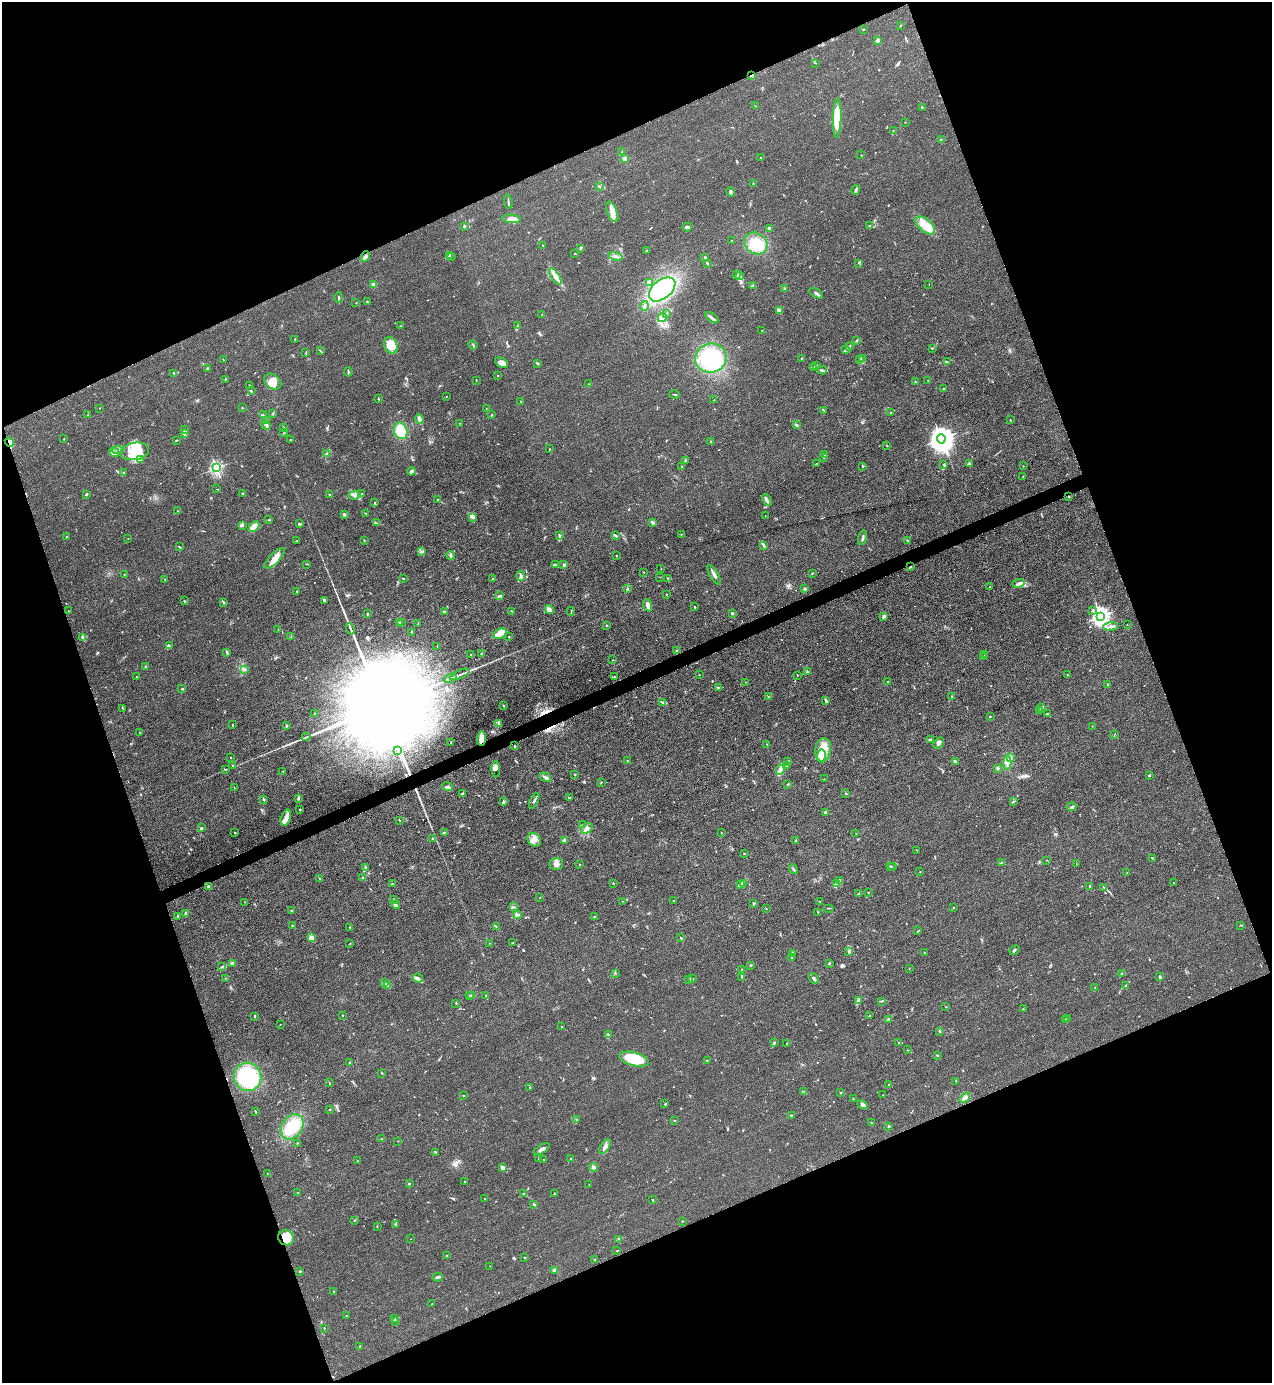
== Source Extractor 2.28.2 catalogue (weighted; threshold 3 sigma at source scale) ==
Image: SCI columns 282-5360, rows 2-5522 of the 5510 x 5523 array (HDU 1 of 3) = the unmasked area's bounding box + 8 px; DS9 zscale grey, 4 x 4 block average (1 PNG px = mean of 4 x 4 image px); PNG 1274 x 1385 px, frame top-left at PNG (2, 2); each listed source drawn as its Kron ellipse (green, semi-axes under 4 px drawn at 4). Shown black and unused: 42% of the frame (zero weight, under 3 of 4 exposures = <1% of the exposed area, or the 3 px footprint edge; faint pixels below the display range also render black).
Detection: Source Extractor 2.28.2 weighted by HDU 2 'WHT'. Background 0.0432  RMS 0.0049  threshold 0.0221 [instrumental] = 3 sigma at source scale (4.5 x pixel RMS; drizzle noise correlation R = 1.50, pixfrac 1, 0.05/0.05 arcsec/px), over >= 5 px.
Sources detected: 696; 2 too faint to see at this stretch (4 x 4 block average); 6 inside a brighter object's white glare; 3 cosmic-ray / hot-pixel residue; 1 long thin detection or spike segment (spike, bleed or trail) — neither listed nor drawn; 17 coinciding with a brighter row at this scale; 51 inside a brighter listed object's ellipse — not listed separately; of the other 616, all 500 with FLUX_AUTO >= 0.796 (the completeness limit of this list) listed and drawn (116 fainter detections not listed), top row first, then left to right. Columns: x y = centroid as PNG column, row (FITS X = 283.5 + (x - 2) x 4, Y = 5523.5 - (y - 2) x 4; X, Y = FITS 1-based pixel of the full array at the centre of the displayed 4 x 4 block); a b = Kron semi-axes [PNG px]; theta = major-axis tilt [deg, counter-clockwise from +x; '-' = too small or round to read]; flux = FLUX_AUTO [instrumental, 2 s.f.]
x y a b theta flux
901 26 2 2 - 1.7
863 29 2 2 - 1.7
878 40 3 2 - 10
816 63 2 2 - 1
752 75 3 2 - 2.6
755 106 2 2 - 0.88
922 107 2 2 - 2
837 118 20 4 88 90
905 122 2 2 - 1.3
893 130 3 2 - 0.84
941 140 2 2 - 0.98
622 152 2 2 - 1.2
861 155 2 2 - 1.1
761 158 2 2 - 1.4
625 159 2 2 - 9.4
753 183 2 2 - 1.3
600 186 3 2 - 1.9
856 190 4 2 - 4.6
731 192 5 3 - 4.7
508 202 7 2 -82 3.5
612 212 11 5 -69 23
511 219 9 4 -3 16
925 225 12 6 -40 34
869 226 3 2 - 2.3
464 227 2 2 - 1.3
687 227 4 2 - 11
770 229 4 2 - 3.8
732 241 2 2 - 0.82
756 243 12 10 -34 61
543 245 2 2 - 1.3
581 248 3 2 - 2.2
646 251 2 2 - 2.9
575 254 2 2 - 1.7
449 255 2 2 - 1.7
451 256 2 2 - 0.94
365 257 5 4 - 9.1
616 257 7 2 -11 5.5
705 258 2 2 - 21
707 263 3 2 - 4.3
859 263 2 2 - 0.93
737 275 2 2 - 1.2
555 276 9 4 -57 19
740 276 4 2 - 2.6
649 283 4 3 - 11
929 284 2 2 - 0.92
374 285 2 2 - 44
753 286 2 2 - 2.1
662 289 15 9 39 330
785 289 3 2 - 2.9
816 293 7 2 -30 5.9
339 297 5 2 - 3.1
367 302 2 2 - 2.3
356 303 2 2 - 2.9
644 306 5 2 - 4.6
779 311 4 3 - 13
667 314 2 2 - 0.98
542 315 2 2 - 1.9
662 317 5 4 - 8.5
712 318 7 2 -37 7.4
401 326 3 2 - 3
517 326 2 2 - 0.94
762 330 2 2 - 1.2
295 339 3 2 - 2.7
857 340 2 2 - 2.1
391 345 9 6 -66 55
473 345 5 2 - 2.6
849 346 3 2 - 3
932 348 2 2 - 1.1
846 350 3 2 - 3.6
320 351 3 2 - 1.9
306 353 3 2 - 1.9
711 358 16 14 17 180
801 358 2 2 - 14
863 359 3 2 - 3.7
223 360 2 2 - 1.2
860 360 2 2 - 1.6
947 362 3 2 - 1.8
502 363 7 4 -30 13
537 363 4 2 - 2.9
816 365 2 2 - 2.6
814 367 2 2 - 1.4
207 368 3 2 - 3
822 370 4 2 - 3.6
348 372 4 2 - 2.9
173 373 2 2 - 2.3
498 375 2 2 - 1.3
225 379 2 2 - 2.3
476 380 3 2 - 1.4
928 380 2 2 - 1.2
273 381 9 7 -38 38
915 382 2 2 - 1.4
588 384 2 2 - 0.82
249 385 3 2 - 1.3
944 388 3 2 - 2.8
251 391 2 2 - 3.5
675 394 5 2 - 2
446 396 2 2 - 0.89
378 399 2 2 - 1.8
714 400 2 2 - 1.8
521 401 2 2 - 1.1
100 408 2 2 - 1.2
242 408 2 2 - 1.7
486 408 2 2 - 1
824 410 3 2 - 1.8
890 413 2 2 - 2.6
272 414 4 2 - 2.3
88 415 2 2 - 1.2
263 415 2 2 - 1.4
492 415 2 2 - 1.7
419 419 4 2 - 17
266 420 2 2 - 0.83
1010 420 2 2 - 2.1
460 423 2 2 - 2
266 425 5 3 - 5.3
797 425 3 2 - 4
283 427 3 2 - 1.4
185 430 2 2 - 1
401 431 8 6 -68 74
284 432 2 2 - 1.2
185 433 2 2 - 1.9
64 439 2 2 - 0.84
290 439 2 2 - 4.5
941 439 5 4 - 4200
176 440 2 2 - 2.9
711 441 2 2 - 2.9
9 442 5 3 - 11
887 446 2 2 - 1.7
549 449 2 2 - 1.6
118 450 5 3 - 8
134 451 15 8 9 56
114 452 5 4 - 8.8
326 453 3 3 - 3.6
825 454 3 3 - 4.1
824 457 2 2 - 3.8
141 459 2 2 - 1.3
685 461 4 2 - 2.8
817 463 2 2 - 1.1
969 464 3 2 - 7.7
944 465 3 2 - 2.6
682 466 2 2 - 1.2
863 466 2 2 - 2
1023 466 2 2 - 0.99
216 468 2 2 - 600
411 471 4 2 - 9.8
124 473 2 2 - 2
1023 476 2 2 - 1.1
217 489 3 2 - 1.3
243 493 2 2 - 2.6
362 494 2 2 - 1.1
86 495 3 2 - 2.8
330 495 4 2 - 2.9
354 495 6 3 3 8.2
1069 497 2 2 - 2.7
437 499 2 2 - 2.5
767 500 6 2 -62 6.2
375 503 2 2 - 1.2
177 511 2 2 - 1.3
365 513 3 2 - 1.2
344 514 3 2 - 4.4
765 516 2 2 - 1.5
473 517 4 3 - 11
269 520 4 2 - 2.2
653 522 4 2 - 6.3
376 523 3 2 - 1.6
299 524 3 2 - 4.2
242 525 4 2 - 4
254 527 6 3 44 28
681 534 2 2 - 1.4
559 535 3 2 - 2.1
615 536 2 2 - 1.9
66 537 2 2 - 7
128 538 2 2 - 1.3
863 538 7 2 78 6.4
364 540 2 2 - 1.3
296 541 2 2 - 1.3
908 541 2 2 - 1.5
764 545 3 2 - 3.1
180 547 4 2 - 2.1
422 551 4 2 - 3.1
451 555 4 2 - 3.3
616 555 2 2 - 1.5
275 558 13 5 46 25
307 564 2 2 - 1.6
555 565 3 2 - 2.3
564 565 2 2 - 7.2
911 567 2 2 - 1.9
661 569 2 2 - 1.3
644 572 2 2 - 0.8
812 573 2 2 - 2.2
124 574 2 2 - 0.97
714 575 11 2 -58 9.6
521 576 5 3 - 5.9
660 577 2 2 - 0.87
403 578 2 2 - 1.8
165 579 2 2 - 1.5
493 579 2 2 - 0.96
668 579 3 2 - 2
1018 583 6 3 15 8.5
990 587 2 2 - 1
627 588 2 2 - 1.7
805 589 4 2 - 3.5
296 591 2 2 - 1.7
666 594 2 2 - 1.3
499 596 3 2 - 2.8
324 600 4 2 - 3.4
184 601 2 2 - 2.2
224 602 3 2 - 2.3
648 605 6 3 -71 16
694 607 4 2 - 2.1
549 610 4 3 - 12
1092 610 3 2 - 3.1
68 611 2 2 - 1
512 611 2 2 - 1.5
571 611 4 2 - 1.9
444 612 2 2 - 4.6
368 613 2 2 - 1.6
732 613 3 2 - 5.3
1101 616 3 3 - 1700
884 617 4 2 - 8.4
399 622 2 2 - 1.5
402 622 2 2 - 0.92
418 624 3 2 - 1.9
607 625 2 2 - 1.4
1127 625 2 2 - 0.86
1111 626 7 2 6 8.3
350 629 6 2 -64 4.6
278 630 3 2 - 1.2
411 632 2 2 - 0.85
500 634 7 5 25 17
291 636 2 2 - 0.98
82 637 3 2 - 2.5
509 637 2 2 - 1.3
169 646 2 2 - 1.2
437 647 2 2 - 1.1
677 651 3 2 - 4
227 653 3 2 - 4.2
481 653 3 2 - 1.5
471 655 2 2 - 1.5
985 655 2 2 - 1.8
984 656 2 2 - 1.4
613 660 3 2 - 0.88
145 667 2 2 - 1.7
245 669 2 2 - 5.5
807 672 2 2 - 2
460 674 10 2 23 8.4
699 675 2 2 - 1.1
797 675 2 2 - 1.4
1067 675 2 2 - 2
614 676 2 2 - 1.2
136 677 2 2 - 0.88
450 678 6 2 18 7.3
888 681 2 2 - 1.8
745 682 2 2 - 1.3
1108 684 2 2 - 2.3
719 688 4 2 - 1.5
182 689 3 2 - 2.4
769 696 2 2 - 1.9
952 696 2 2 - 0.86
826 701 3 2 - 3.6
663 702 4 2 - 2.9
503 705 2 2 - 1.6
123 708 2 2 - 1.1
1042 708 3 2 - 3.8
1039 710 2 2 - 1.1
315 713 2 2 - 1.5
1047 714 3 2 - 1.9
990 716 2 2 - 3.5
499 723 3 2 - 4
232 725 2 2 - 2.2
286 726 3 2 - 3.6
1092 726 2 2 - 1.1
140 732 2 2 - 1
1114 734 2 2 - 0.98
306 737 4 2 - 2.5
481 738 7 4 87 32
930 740 3 2 - 3.3
451 742 3 2 - 2.6
939 743 6 4 59 8.7
767 744 2 2 - 1.4
514 746 2 2 - 1.2
397 750 2 2 - 3.5
823 750 12 8 85 42
821 756 6 4 84 45
230 757 2 2 - 1.1
1011 758 4 2 - 4.8
627 761 2 2 - 1
788 761 2 2 - 1.1
955 761 2 2 - 21
1007 763 7 3 88 8.9
232 765 2 2 - 1.6
786 766 2 2 - 1.4
998 768 2 2 - 4.5
225 769 2 2 - 1.3
496 769 8 3 -88 9.6
780 770 5 2 - 7.2
283 771 2 2 - 0.97
575 774 2 2 - 3.1
1149 775 3 2 - 3.2
545 777 6 2 -30 9.1
824 779 2 2 - 0.88
601 782 2 2 - 1.5
788 784 2 2 - 2.4
234 787 2 2 - 1.1
447 787 5 3 - 6.5
463 793 3 2 - 4.1
846 793 3 2 - 1.5
298 798 3 2 - 5.3
569 798 2 2 - 3.5
264 800 3 2 - 2.3
534 801 8 2 66 5.4
1014 801 2 2 - 1.9
503 802 3 3 - 3.6
1071 807 5 2 - 4.7
300 810 2 2 - 8.1
826 813 3 2 - 9
286 817 8 5 74 18
399 820 2 2 - 1.6
582 825 2 2 - 1.4
201 828 3 2 - 2.4
587 828 6 4 33 12
235 833 2 2 - 6.6
444 833 4 2 - 5.3
721 833 2 2 - 0.82
856 833 2 2 - 0.98
432 838 2 2 - 2.5
534 840 7 6 - 17
565 841 2 2 - 58
795 841 4 2 - 2.9
916 850 2 2 - 1
744 853 2 2 - 2.3
1153 858 3 2 - 2.2
1047 860 2 2 - 0.84
1002 863 3 2 - 3.8
556 864 7 5 0 14
579 864 2 2 - 1.5
1076 864 2 2 - 0.8
890 866 2 2 - 4.7
365 867 4 2 - 3
892 867 3 2 - 1.2
793 869 5 2 - 4.1
920 872 2 2 - 0.95
1127 873 2 2 - 0.96
362 878 3 2 - 3
319 879 2 2 - 1.4
840 880 3 2 - 3.9
613 883 2 2 - 0.92
743 883 3 2 - 2.7
1174 883 2 2 - 0.83
392 884 2 2 - 2.3
837 884 3 2 - 2.9
741 885 3 2 - 11
208 886 3 3 - 4.2
1090 887 3 2 - 2.1
1104 887 2 2 - 0.91
868 892 2 2 - 1.2
858 894 3 2 - 1.8
540 898 2 2 - 0.91
394 899 2 2 - 2.4
623 901 2 2 - 0.93
674 901 2 2 - 0.81
820 901 3 2 - 1.6
244 902 2 2 - 1.2
753 903 2 2 - 1.8
396 905 4 2 - 5.7
513 907 3 2 - 2
953 907 2 2 - 1.2
829 908 5 2 - 2.4
766 909 2 2 - 1.1
291 910 2 2 - 1.5
818 912 4 2 - 2
186 913 3 2 - 5.7
517 915 4 2 - 5.1
177 916 2 2 - 1.7
594 917 3 2 - 3
292 925 2 2 - 1.6
1241 925 2 2 - 1.2
350 927 2 2 - 5.7
496 927 2 2 - 1.4
918 931 3 2 - 1.9
311 938 4 3 - 26
681 938 2 2 - 3.3
513 942 2 2 - 1.6
489 943 2 2 - 1.1
350 944 2 2 - 1.2
1014 950 5 2 - 4.3
849 952 3 2 - 4
793 953 4 2 - 8.2
924 953 2 2 - 1.6
792 958 2 2 - 2.3
233 963 3 3 - 9.4
829 963 2 2 - 4.3
751 965 2 2 - 13
222 967 4 2 - 2.8
909 968 2 2 - 0.99
741 969 2 2 - 1.2
615 973 3 2 - 3.3
1122 973 2 2 - 1.3
742 977 3 2 - 1.7
1160 977 2 2 - 3.5
226 978 2 2 - 1
418 978 5 4 - 7.7
689 979 3 2 - 2.8
693 979 2 2 - 1.4
814 979 6 2 -48 6.5
384 983 3 2 - 2.2
387 985 4 3 - 4.9
1126 985 3 2 - 2.6
1095 988 2 2 - 1.4
470 996 3 2 - 1.6
472 996 2 2 - 1.6
486 996 2 2 - 0.83
858 1001 2 2 - 1.5
881 1001 3 2 - 2.8
456 1003 2 2 - 5.7
946 1007 2 2 - 1.4
1023 1009 2 2 - 1.7
342 1015 2 2 - 2.7
254 1016 3 2 - 2.5
870 1016 3 2 - 1.3
888 1019 3 2 - 2.1
1065 1019 2 2 - 1.3
1067 1019 2 2 - 1.8
280 1025 2 2 - 0.85
561 1026 2 2 - 1.5
939 1031 3 2 - 2.4
609 1035 4 2 - 3
898 1042 2 2 - 1.1
774 1043 2 2 - 2
786 1044 2 2 - 1.3
907 1050 2 2 - 0.97
938 1055 2 2 - 1.7
634 1059 15 7 -14 92
707 1060 2 2 - 1.1
350 1062 3 2 - 3.4
382 1073 3 2 - 2.3
248 1077 14 13 - 190
955 1081 2 2 - 1
329 1083 2 2 - 1.4
889 1085 2 2 - 2.3
530 1088 2 2 - 1.4
804 1091 2 2 - 1.4
841 1093 2 2 - 2.4
883 1095 3 2 - 1.1
463 1096 2 2 - 0.99
965 1098 6 3 40 12
853 1099 2 2 - 0.88
665 1104 3 2 - 1.6
863 1105 5 4 - 7.3
330 1109 2 2 - 1.3
255 1111 2 2 - 2
791 1115 2 2 - 15
576 1120 2 2 - 1.1
674 1121 2 2 - 2.5
871 1123 2 2 - 1.2
889 1126 2 2 - 3
292 1127 14 10 55 76
382 1139 2 2 - 0.9
398 1141 2 2 - 0.97
297 1143 2 2 - 1.7
605 1146 8 4 58 16
542 1149 9 3 32 9.7
436 1152 2 2 - 1.8
571 1158 2 2 - 1
539 1159 3 2 - 1.5
543 1160 2 2 - 1.8
357 1161 2 2 - 0.83
502 1167 3 2 - 17
594 1167 4 2 - 7.5
267 1174 2 2 - 1.3
465 1182 2 2 - 4.4
409 1184 2 2 - 3.5
589 1185 2 2 - 0.8
298 1193 2 2 - 1.1
555 1193 3 2 - 1.5
524 1194 3 2 - 2
484 1198 2 2 - 2.6
653 1200 2 2 - 3.3
534 1204 3 2 - 3.7
354 1220 2 2 - 1.3
682 1221 2 2 - 1
396 1224 2 2 - 1.5
377 1226 2 2 - 1
286 1238 8 7 - 52
411 1239 2 2 - 0.85
619 1239 2 2 - 0.82
617 1251 2 2 - 3.2
447 1255 2 2 - 0.99
524 1257 2 2 - 1.5
595 1259 2 2 - 0.88
490 1266 2 2 - 0.82
555 1270 3 3 - 9.7
300 1271 2 2 - 3.7
438 1277 5 3 - 4.8
334 1292 2 2 - 1.3
432 1304 2 2 - 1.6
346 1316 2 2 - 1.9
395 1319 3 2 - 1.8
396 1321 2 2 - 0.94
324 1328 2 2 - 1.2
360 1346 2 2 - 1.3
Overlapping masked pixels (flux is a lower limit): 5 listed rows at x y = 752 75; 9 442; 1069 497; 481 738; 286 1238
Diffuse or blended objects may show on this block-average render without a row.